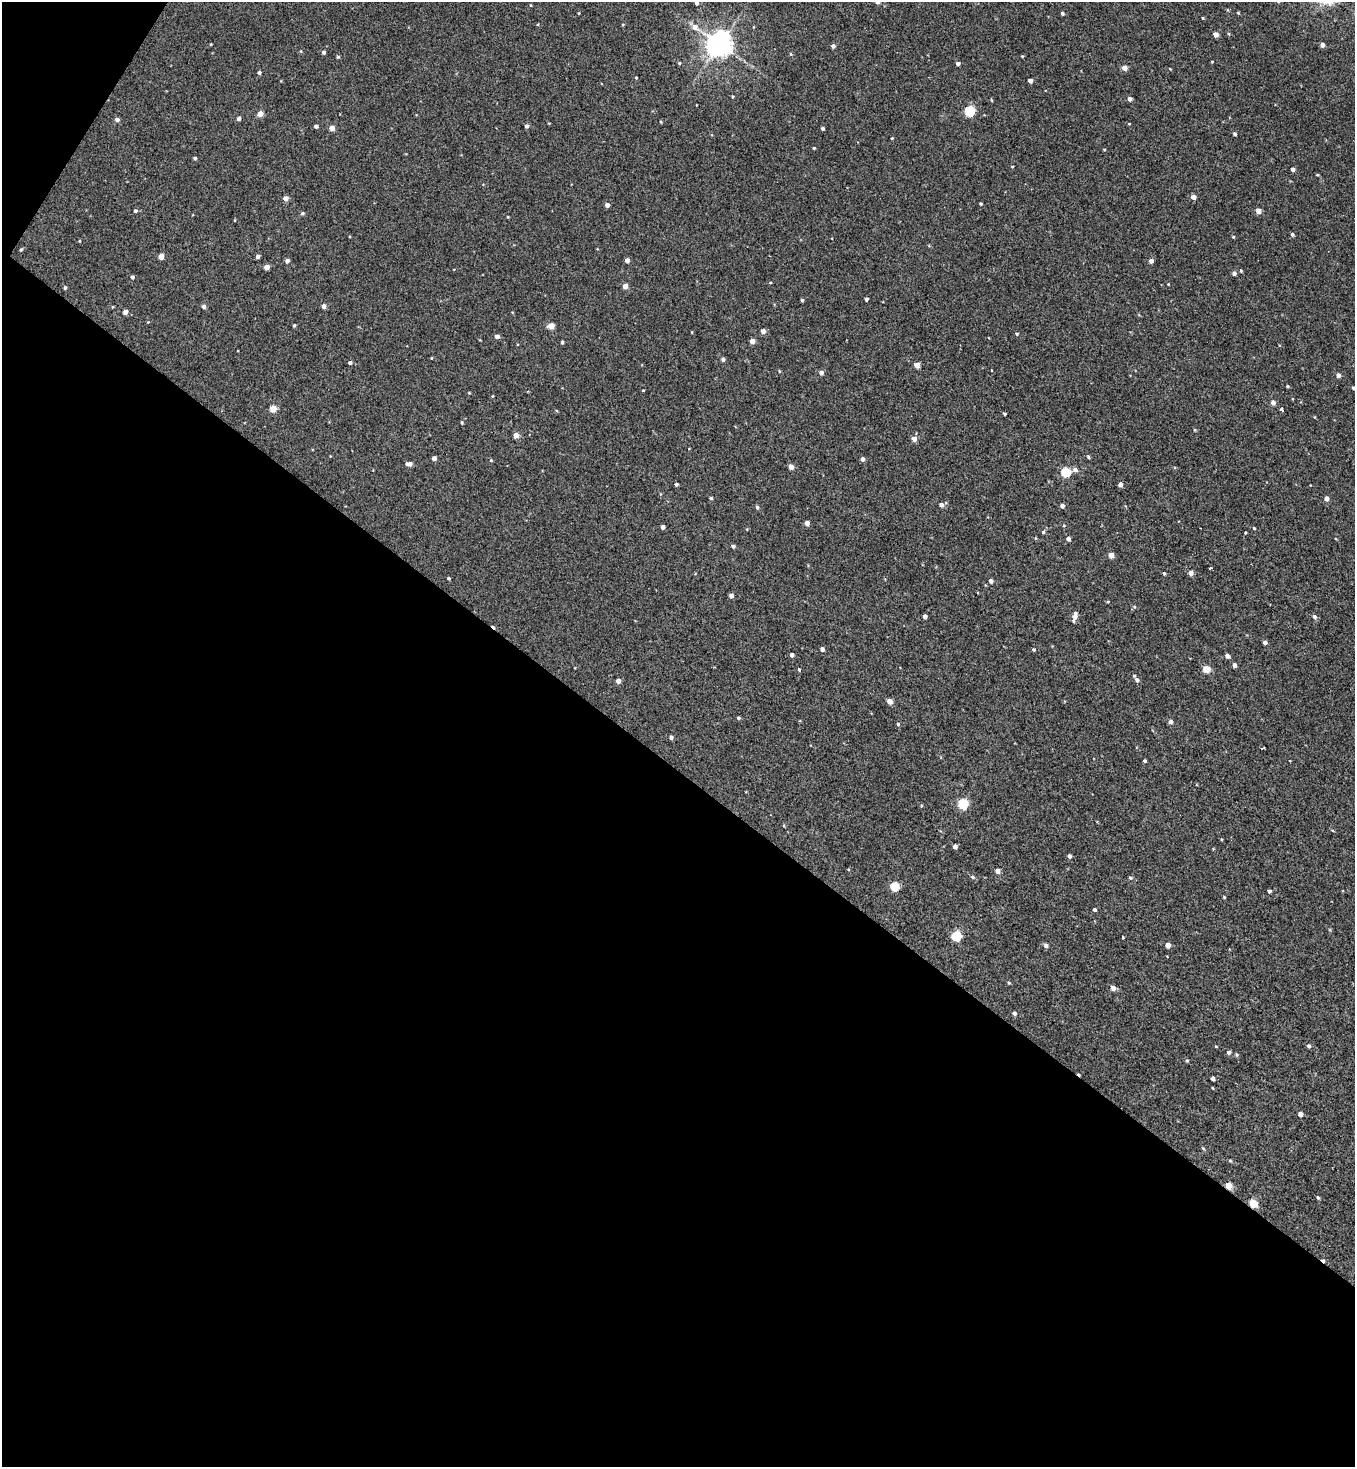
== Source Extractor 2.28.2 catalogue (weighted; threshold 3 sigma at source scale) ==
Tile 3 of 2 x 2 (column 1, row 2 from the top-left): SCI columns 123-1475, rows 1-1465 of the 2918 x 2930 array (HDU 1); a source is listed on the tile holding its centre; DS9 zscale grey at full resolution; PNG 1357 x 1469 px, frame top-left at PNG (2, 2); no overlay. Shown black and unused: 49% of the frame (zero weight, under 2 of 3 exposures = <1% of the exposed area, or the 3 px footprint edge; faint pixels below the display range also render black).
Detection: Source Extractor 2.28.2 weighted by HDU 2 'WHT'; one run over the whole footprint, this tile lists its part. Background 0.257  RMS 0.68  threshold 3.08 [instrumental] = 3 sigma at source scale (4.5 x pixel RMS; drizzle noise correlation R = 1.50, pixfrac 1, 0.05/0.05 arcsec/px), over >= 5 px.
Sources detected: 180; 3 cosmic-ray / hot-pixel residue — not listed; the other 177 listed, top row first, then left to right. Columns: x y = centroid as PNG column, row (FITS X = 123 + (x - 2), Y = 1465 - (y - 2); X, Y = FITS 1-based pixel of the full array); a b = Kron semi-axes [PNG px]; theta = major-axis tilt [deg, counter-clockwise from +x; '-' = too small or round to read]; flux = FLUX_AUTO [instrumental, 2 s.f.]
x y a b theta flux
877 2 4 4 - 250
696 3 4 4 - 130
530 5 4 2 - 47
579 13 4 2 - 46
1062 13 4 3 - 110
1238 13 4 3 - 71
1203 18 3 3 - 58
694 27 8 7 - 400
1229 34 4 3 - 71
1216 35 4 4 - 480
211 44 3 3 - 54
719 44 7 7 - 74000
1322 45 4 4 - 250
833 46 4 4 - 210
323 52 4 4 - 150
791 54 5 3 - 64
1022 56 4 3 - 53
338 57 4 3 - 75
1212 61 3 2 - 48
679 63 4 4 - 80
958 63 4 3 - 180
1124 68 4 4 - 480
1170 69 4 2 - 49
259 73 4 4 - 120
636 78 4 3 - 57
1030 81 4 4 - 290
733 97 4 3 - 61
1130 99 4 4 - 250
969 111 5 5 - 4700
260 114 4 4 - 750
239 118 4 4 - 190
117 119 5 4 - 220
661 122 3 3 - 52
316 126 4 4 - 160
527 126 4 4 - 190
332 128 4 4 - 560
823 128 3 3 - 140
1235 134 4 4 - 130
892 138 3 3 - 59
814 148 3 3 - 61
1104 149 4 3 - 54
195 158 3 3 - 120
1012 167 4 2 - 52
1293 169 4 4 - 200
1317 175 4 3 - 57
1193 197 4 4 - 390
286 198 4 4 - 380
981 204 3 3 - 65
607 205 4 4 - 290
135 211 4 4 - 130
1258 211 4 4 - 480
302 213 5 4 - 99
508 217 3 2 - 49
1292 234 4 4 - 130
1233 237 4 3 - 58
79 241 4 3 - 55
21 249 4 3 - 79
161 256 4 4 - 700
258 257 4 3 - 230
627 260 4 4 - 370
287 261 4 4 - 210
1151 261 4 4 - 300
266 267 4 4 - 570
1241 270 4 3 - 75
1234 273 4 4 - 210
132 277 4 4 - 130
770 282 4 3 - 52
1168 284 3 3 - 43
625 286 4 4 - 570
65 288 4 4 - 99
866 299 4 3 - 180
802 300 3 3 - 110
324 306 4 4 - 280
112 307 4 2 - 46
204 307 4 4 - 220
125 312 4 4 - 420
294 325 4 3 - 86
551 326 4 4 - 1200
763 331 4 4 - 300
1017 334 4 4 - 99
497 336 4 4 - 250
752 341 4 4 - 470
562 342 3 3 - 110
432 358 3 2 - 43
723 359 4 4 - 170
350 363 4 4 - 140
917 365 4 4 - 610
779 371 4 3 - 61
821 373 4 4 - 230
1338 375 4 4 - 270
1288 386 4 3 - 79
1353 388 4 4 - 110
493 396 4 3 - 46
1273 403 5 4 - 320
273 409 4 4 - 1400
1281 409 3 3 - 2000
1005 414 4 3 - 90
462 422 4 3 - 80
516 435 4 4 - 730
914 439 5 4 - 470
1088 457 4 3 - 100
434 458 4 4 - 320
863 459 4 4 - 250
491 460 4 3 - 73
409 464 6 4 -6 320
791 467 4 4 - 470
1075 470 6 5 - 230
1066 473 5 5 - 3300
676 484 4 3 - 130
1120 484 4 4 - 320
711 498 4 3 - 100
1327 499 4 4 - 350
941 505 5 4 - 220
1062 506 4 4 - 240
757 507 5 4 - 120
807 523 4 4 - 320
663 527 4 3 - 220
1254 528 4 3 - 57
1043 532 4 4 - 90
1245 533 3 2 - 64
1068 539 4 4 - 230
733 546 4 4 - 140
1111 555 4 4 - 670
1210 568 3 3 - 190
1164 573 4 3 - 100
1191 573 4 4 - 340
448 578 4 4 - 89
991 581 4 4 - 230
731 596 4 4 - 310
1134 607 5 5 - 94
925 616 4 4 - 280
1075 616 9 5 79 450
1314 617 5 4 - 190
1265 642 4 3 - 230
822 649 4 4 - 210
1034 650 5 4 - 86
792 655 4 3 - 220
1227 656 4 4 - 310
1234 665 4 4 - 220
799 669 4 3 - 96
1206 669 5 4 - 1400
1137 680 6 5 - 200
618 681 4 4 - 480
889 701 4 4 - 710
738 718 4 3 - 130
1171 722 4 4 - 230
898 724 4 4 - 85
671 737 4 4 - 180
1145 761 3 3 - 110
963 804 5 5 - 4600
1221 839 3 3 - 61
955 847 4 4 - 290
1069 856 4 4 - 190
997 871 4 4 - 420
973 877 6 4 -28 110
1130 878 5 4 - 100
894 886 5 5 - 2900
1269 891 3 3 - 140
1224 897 3 3 - 65
1094 910 4 3 - 120
956 936 5 5 - 4600
1123 937 3 2 - 75
1046 945 5 5 - 160
1168 945 4 4 - 410
1009 983 4 3 - 85
1113 988 4 4 - 390
1014 1013 4 4 - 220
1309 1046 4 4 - 170
1216 1047 4 3 - 50
1228 1052 4 4 - 190
1187 1060 5 4 - 89
1212 1078 3 3 - 190
1300 1114 4 4 - 380
1230 1161 6 3 -19 69
1229 1186 5 4 - 1100
1318 1198 4 3 - 100
1253 1204 5 5 - 1900
Overlapping masked pixels (flux is a lower limit): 2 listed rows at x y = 1229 1186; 1253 1204
Isophote crosses this tile's border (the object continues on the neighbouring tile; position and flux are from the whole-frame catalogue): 2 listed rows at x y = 877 2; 1353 388